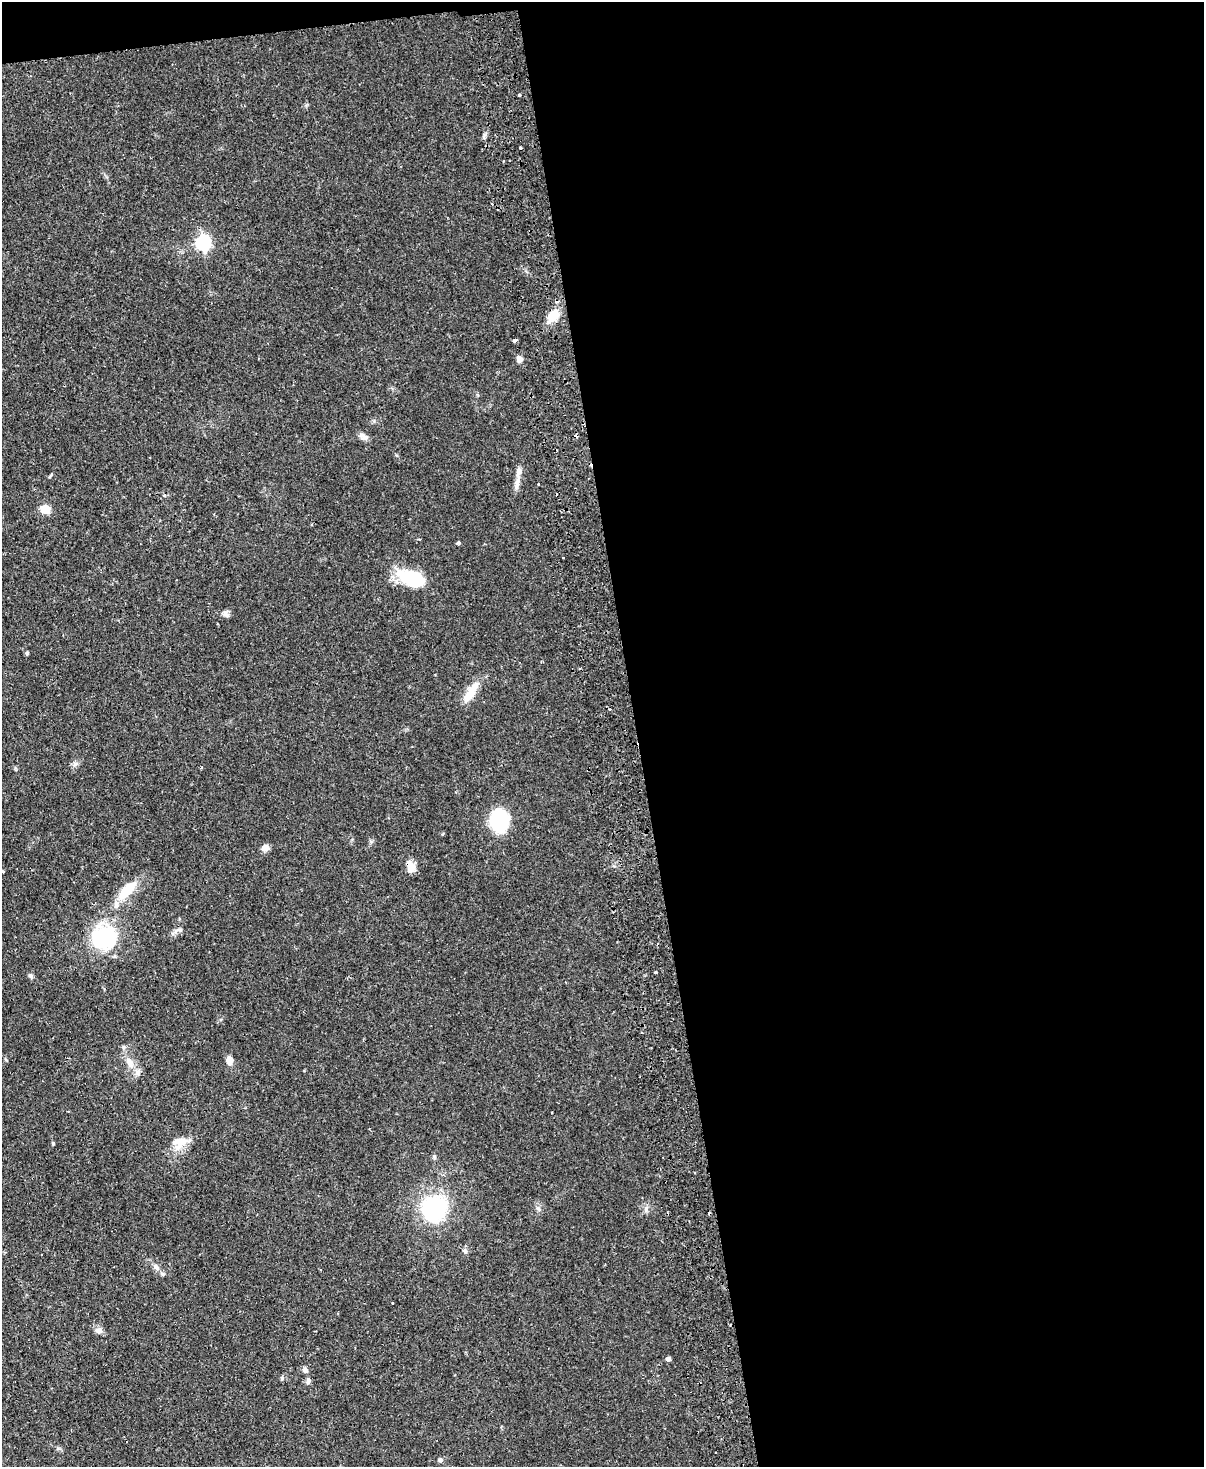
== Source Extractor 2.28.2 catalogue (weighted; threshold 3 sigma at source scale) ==
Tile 4 of 4 x 3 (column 4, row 1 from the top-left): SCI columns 3661-4862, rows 3192-4656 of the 4919 x 4807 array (HDU 1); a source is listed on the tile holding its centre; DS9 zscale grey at full resolution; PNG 1206 x 1469 px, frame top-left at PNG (2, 2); no overlay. Shown black and unused: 48% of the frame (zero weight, under 2 of 3 exposures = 3% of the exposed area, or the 3 px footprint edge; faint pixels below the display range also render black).
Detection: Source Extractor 2.28.2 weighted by HDU 2 'WHT'; one run over the whole footprint, this tile lists its part. Background 0.102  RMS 0.0067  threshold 0.03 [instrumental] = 3 sigma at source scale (4.5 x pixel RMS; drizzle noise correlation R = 1.50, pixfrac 1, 0.05/0.05 arcsec/px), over >= 5 px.
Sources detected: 47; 9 cosmic-ray / hot-pixel residue — not listed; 2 inside a brighter listed object's ellipse — not listed separately; the other 36 listed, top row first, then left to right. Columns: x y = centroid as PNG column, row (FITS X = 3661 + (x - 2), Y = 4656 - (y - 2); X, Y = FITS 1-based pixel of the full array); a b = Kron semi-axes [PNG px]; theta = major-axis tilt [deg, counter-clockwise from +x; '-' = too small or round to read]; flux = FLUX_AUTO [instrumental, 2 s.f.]
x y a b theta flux
519 95 3 3 - 2.3
203 243 7 6 - 130
553 315 16 11 49 10
515 340 4 3 - 2.4
519 359 7 6 - 3
363 437 13 7 -27 2.8
518 472 17 7 79 4.5
45 509 12 10 -20 6.6
458 542 4 3 - 2.1
563 557 3 2 - 1.2
412 578 29 15 -19 33
226 614 12 6 -42 2.1
27 653 4 4 - 1.1
469 695 28 10 56 11
499 820 14 12 -78 73
265 848 9 7 21 3.6
411 868 13 10 72 5.5
127 890 27 12 45 17
178 930 11 3 5 1.4
104 938 30 25 5 47
655 972 3 3 - 1.1
31 976 6 5 - 1.4
229 1060 8 6 -77 4.9
130 1063 16 7 -65 5.6
181 1142 19 12 3 8.2
53 1144 5 4 - 0.69
538 1208 7 4 -2 1.2
434 1209 24 22 68 66
465 1251 7 5 -75 1.6
156 1267 15 5 -45 3
98 1330 9 7 -11 2.8
668 1359 4 4 - 2.6
305 1370 8 6 -28 1.8
282 1378 6 4 46 0.96
308 1381 8 6 82 1.9
440 1460 6 6 - 1.4
Unlisted compact peaks at least as high as the median listed source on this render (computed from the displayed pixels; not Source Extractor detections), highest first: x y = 75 764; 646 1209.